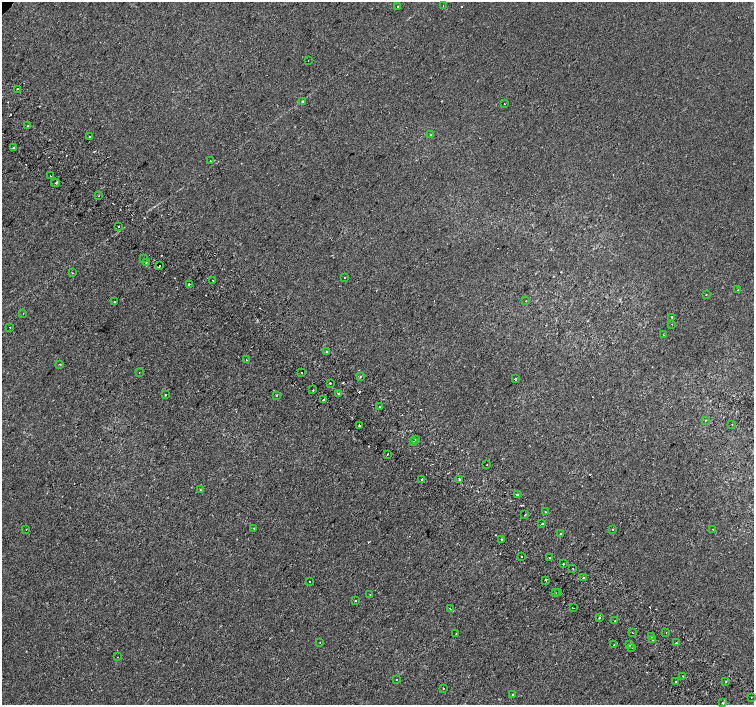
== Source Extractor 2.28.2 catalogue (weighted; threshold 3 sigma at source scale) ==
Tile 6 of 4 x 4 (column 2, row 2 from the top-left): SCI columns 1539-3041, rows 3080-4485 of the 6074 x 6092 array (HDU 1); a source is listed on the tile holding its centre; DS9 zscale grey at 2 x 2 block average (1 PNG px = mean of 2 x 2 image px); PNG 756 x 707 px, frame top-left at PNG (2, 2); each listed source drawn as its Kron ellipse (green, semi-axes under 4 px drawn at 4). Shown black and unused: <1% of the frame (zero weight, under 2 of 3 exposures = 2% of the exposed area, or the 3 px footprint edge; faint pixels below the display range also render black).
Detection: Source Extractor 2.28.2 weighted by HDU 2 'WHT'; one run over the whole footprint, this tile lists its part. Background -1.84e-04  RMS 0.0035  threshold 0.0158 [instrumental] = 3 sigma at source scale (4.5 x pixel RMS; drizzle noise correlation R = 1.50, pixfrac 1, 0.0396/0.0396 arcsec/px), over >= 5 px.
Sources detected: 115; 16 cosmic-ray / hot-pixel residue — neither listed nor drawn; the other 99 listed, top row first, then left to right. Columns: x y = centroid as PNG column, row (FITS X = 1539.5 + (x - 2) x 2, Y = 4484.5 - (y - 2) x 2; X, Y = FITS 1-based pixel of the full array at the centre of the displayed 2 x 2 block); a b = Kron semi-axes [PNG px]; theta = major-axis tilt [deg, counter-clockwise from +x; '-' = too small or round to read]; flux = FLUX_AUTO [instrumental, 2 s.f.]
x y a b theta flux
443 6 2 2 - 0.51
398 7 2 2 - 3.9
308 61 2 2 - 0.38
18 89 2 2 - 1.2
302 101 2 2 - 1.5
505 104 2 2 - 0.99
28 126 2 2 - 4.1
431 135 2 2 - 1.7
90 137 2 2 - 0.8
14 148 2 2 - 1.6
210 161 2 2 - 0.89
50 176 2 2 - 2.3
55 183 4 2 - 0.78
98 196 2 2 - 0.43
118 226 2 2 - 1.4
143 259 2 2 - 2.1
146 262 2 2 - 1.9
159 266 2 2 - 0.68
73 273 2 2 - 1.1
345 277 2 2 - 0.76
213 280 2 2 - 0.86
189 285 2 2 - 24
738 290 2 2 - 1.6
706 294 2 2 - 0.63
526 301 2 2 - 0.49
115 302 2 2 - 1.6
23 313 2 2 - 0.49
672 317 2 2 - 1.1
672 324 2 2 - 1.3
10 327 2 2 - 1.4
664 335 2 2 - 0.43
327 352 2 2 - 2.6
246 360 2 2 - 2
60 364 2 2 - 1.2
139 372 2 2 - 0.28
301 373 2 2 - 0.98
360 377 2 2 - 1.1
515 379 2 2 - 3.1
330 383 2 2 - 1.4
313 390 2 2 - 2.8
338 393 3 2 - 0.8
165 395 2 2 - 1.4
277 395 2 2 - 1.8
323 400 3 2 - 2
379 407 2 2 - 1.1
706 420 2 2 - 0.44
732 424 2 2 - 0.29
359 425 2 2 - 4.9
416 440 2 2 - 0.55
414 442 2 2 - 2.2
387 454 2 2 - 0.63
487 465 2 2 - 0.68
422 479 2 2 - 5.6
460 480 2 2 - 2
200 490 2 2 - 0.54
517 494 2 2 - 2.3
545 512 2 2 - 3.3
525 515 2 2 - 0.46
542 524 2 2 - 1.6
253 528 2 2 - 0.3
26 529 2 2 - 1.2
713 529 2 2 - 1.4
612 530 2 2 - 0.58
560 534 2 2 - 1.4
501 539 2 2 - 0.88
522 556 2 2 - 9
549 557 2 2 - 0.47
563 564 2 2 - 6.1
573 569 2 2 - 0.69
583 578 2 2 - 2.2
546 580 2 2 - 1.4
309 581 2 2 - 1.1
559 592 2 2 - 0.91
555 593 2 2 - 0.59
370 595 2 2 - 0.68
356 601 2 2 - 0.73
573 608 2 2 - 6.3
450 609 3 2 - 0.65
599 618 2 2 - 1
614 621 2 2 - 0.96
632 633 2 2 - 1.2
666 633 2 2 - 0.92
456 634 2 2 - 0.35
652 637 2 2 - 1.8
652 639 2 2 - 1.4
320 642 2 2 - 0.28
676 642 2 2 - 0.92
614 645 2 2 - 0.5
630 645 2 2 - 1.4
632 648 2 2 - 1.3
118 657 2 2 - 0.42
683 676 2 2 - 0.82
396 679 2 2 - 0.51
676 681 2 2 - 1.5
726 682 2 2 - 0.47
443 688 2 2 - 0.56
513 695 2 2 - 0.69
751 697 2 2 - 0.91
723 703 2 2 - 1.3
Diffuse or blended objects may show on this block-average render without a row.